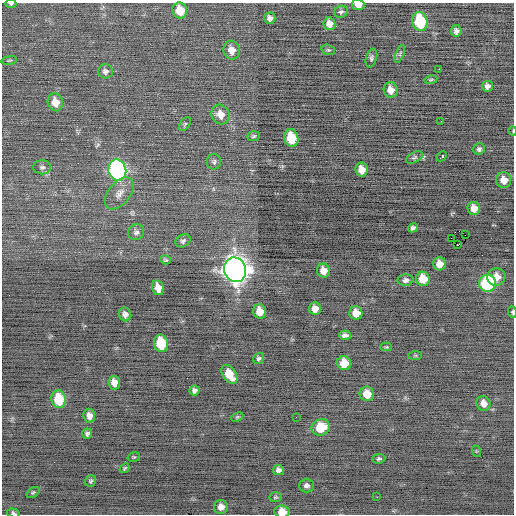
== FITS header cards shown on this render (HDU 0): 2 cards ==
NAXIS1  =                  512 / Axis length
NAXIS2  =                  512 / Axis length

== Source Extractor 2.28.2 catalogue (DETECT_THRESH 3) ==
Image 512 x 512 px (HDU 0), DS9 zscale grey, 1 PNG px = 1 image px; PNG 516 x 516 px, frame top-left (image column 1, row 512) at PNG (2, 3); each listed source drawn as its Kron ellipse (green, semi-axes under 4 px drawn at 4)
Background -0.221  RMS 0.78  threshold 2.35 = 3 sigma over >= 5 px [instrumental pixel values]
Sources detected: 85; all 85 listed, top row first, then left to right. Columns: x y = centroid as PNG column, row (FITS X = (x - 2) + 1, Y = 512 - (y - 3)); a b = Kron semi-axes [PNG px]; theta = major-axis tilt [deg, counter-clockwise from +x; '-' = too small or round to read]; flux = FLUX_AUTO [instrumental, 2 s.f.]
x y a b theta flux
11 4 5 3 - 80
358 5 6 5 - 530
180 10 8 7 - 1100
341 12 7 6 - 120
270 18 5 5 - 210
420 22 9 7 -77 3400
329 24 6 6 - 340
456 31 6 5 - 180
231 50 9 8 - 430
328 50 7 5 -18 95
400 54 9 3 68 96
371 58 9 5 74 120
9 60 8 3 9 67
439 69 2 2 - 360
105 71 7 7 - 180
431 80 6 3 11 66
488 86 6 5 - 200
391 90 8 7 - 440
55 102 9 7 -74 610
220 115 10 9 - 490
441 121 2 2 - 95
185 124 7 4 55 76
513 131 4 3 - 38
254 136 6 5 - 88
291 138 8 7 - 1900
479 149 6 5 - 130
442 156 6 3 45 370
414 158 9 5 28 130
214 162 8 7 - 120
42 167 9 7 1 160
117 170 10 9 - 13000
361 170 7 6 - 490
504 180 8 7 - 530
119 193 18 10 51 490
474 208 6 6 - 440
413 228 5 4 - 130
136 232 8 7 - 190
465 235 2 2 - 18000
451 239 3 2 - 44
183 241 8 6 29 140
458 245 3 2 - 230
165 260 5 4 - 79
439 264 6 6 - 530
235 270 12 11 - 57000
323 271 7 6 - 510
496 277 9 8 - 560
423 279 7 7 - 920
405 280 8 5 4 180
487 283 8 8 - 6300
158 288 7 6 - 510
315 309 6 6 - 410
260 311 7 6 - 660
512 312 6 3 -85 74
356 313 6 6 - 720
125 314 7 6 - 220
345 335 6 4 -1 190
161 343 9 7 -78 2100
386 347 6 4 1 65
415 355 7 4 1 76
259 358 6 5 - 120
344 363 7 7 - 970
229 374 10 6 -56 1000
114 383 7 6 - 430
194 390 5 5 - 160
367 394 7 7 - 730
59 399 9 7 -80 1700
483 403 8 6 -63 380
89 416 7 6 - 310
237 417 6 4 25 71
296 417 2 2 - 55
321 427 9 8 - 1500
87 434 5 5 - 140
476 451 6 3 -72 55
134 457 6 4 17 72
379 459 6 5 - 110
124 468 5 3 - 76
278 470 5 5 - 210
91 481 6 5 - 99
306 486 7 7 - 170
33 492 7 4 37 83
275 497 6 5 - 76
377 497 2 2 - 73
221 507 7 7 - 340
282 512 7 6 - 560
13 513 6 4 -15 120
At the frame edge (FLAGS 8, measured only in part): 6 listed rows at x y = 11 4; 358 5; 513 131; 512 312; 282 512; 13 513